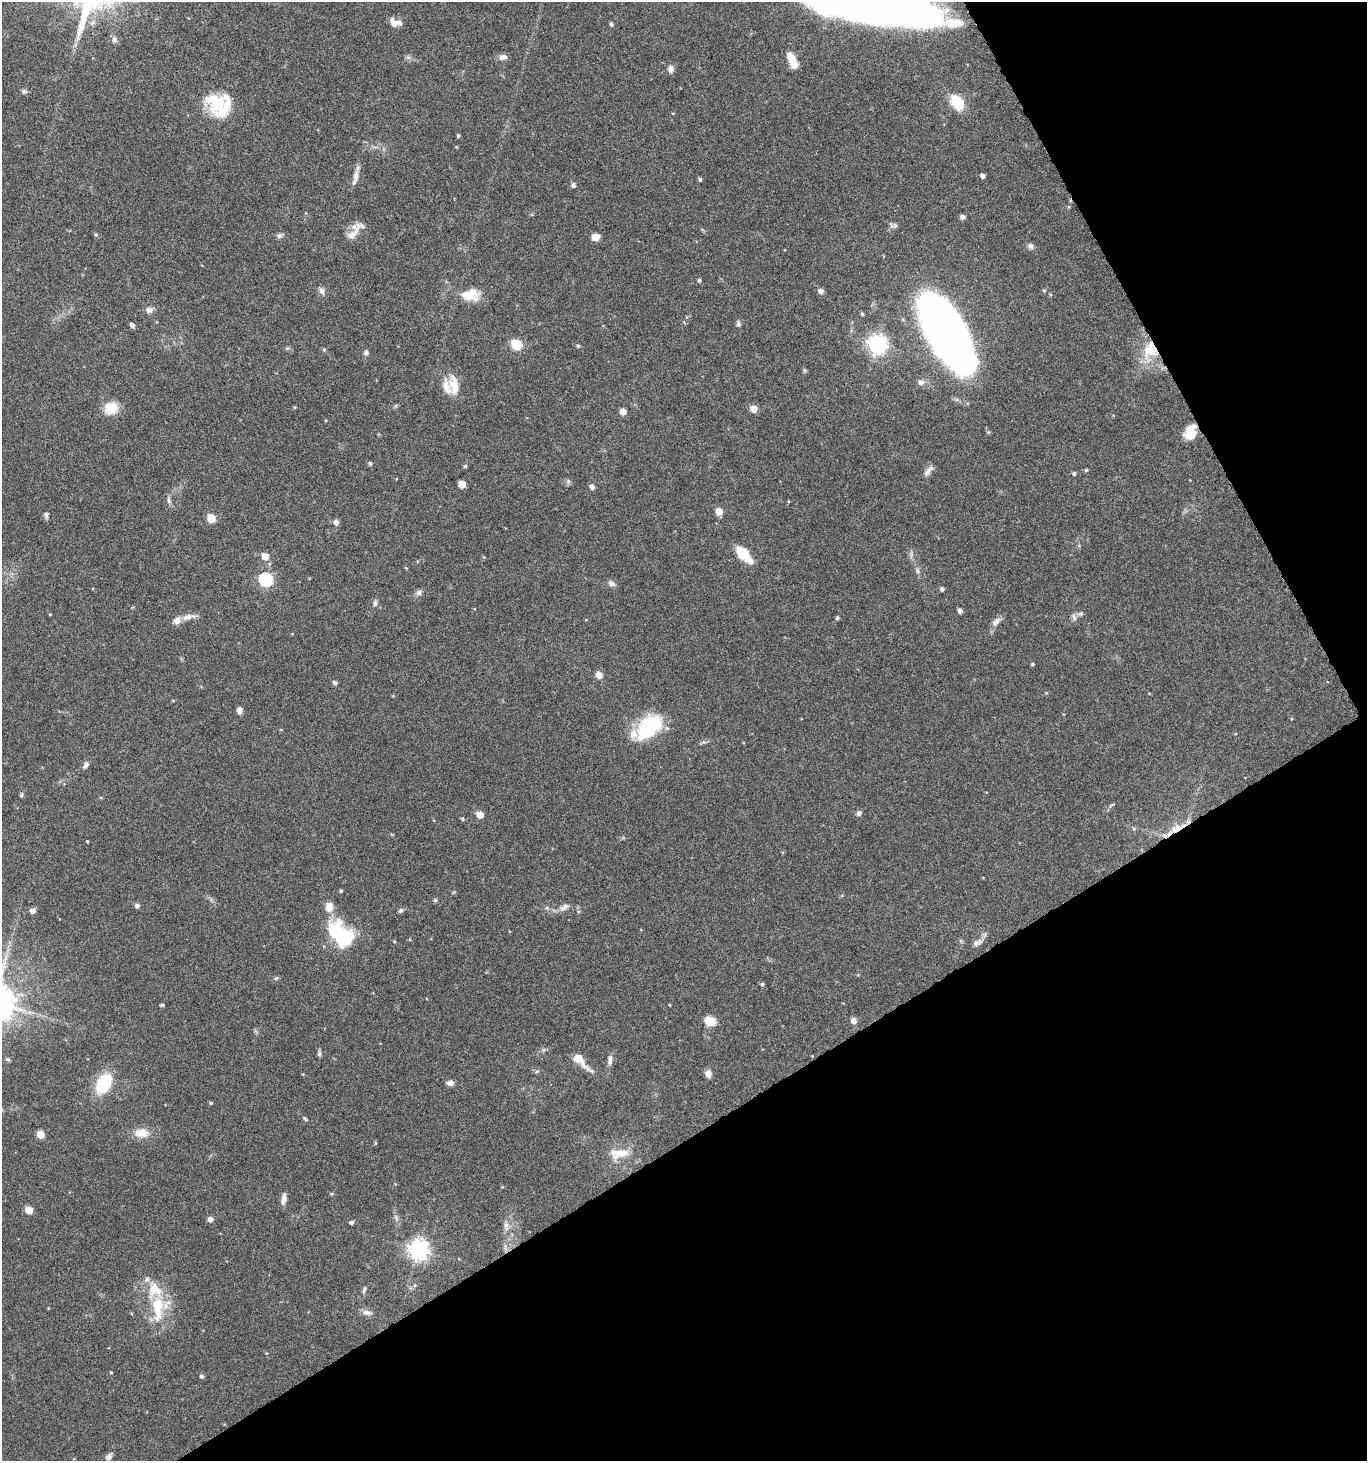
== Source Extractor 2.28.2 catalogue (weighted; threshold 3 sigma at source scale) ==
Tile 12 of 4 x 4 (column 4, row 3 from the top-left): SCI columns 4272-5636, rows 1464-2922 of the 5751 x 5852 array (HDU 1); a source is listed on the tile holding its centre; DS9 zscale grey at full resolution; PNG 1369 x 1463 px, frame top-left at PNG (2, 2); no overlay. Shown black and unused: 30% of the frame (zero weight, under 5 of 10 exposures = <1% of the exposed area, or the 3 px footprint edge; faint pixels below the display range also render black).
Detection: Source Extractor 2.28.2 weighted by HDU 2 'WHT'; one run over the whole footprint, this tile lists its part. Background 0.0317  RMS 0.0015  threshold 0.00604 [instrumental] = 3 sigma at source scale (4.09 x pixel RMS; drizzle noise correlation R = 1.36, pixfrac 0.8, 0.0396/0.0396 arcsec/px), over >= 5 px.
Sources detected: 133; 2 inside a brighter object's white glare — not listed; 6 inside a brighter listed object's ellipse — not listed separately; the other 125 listed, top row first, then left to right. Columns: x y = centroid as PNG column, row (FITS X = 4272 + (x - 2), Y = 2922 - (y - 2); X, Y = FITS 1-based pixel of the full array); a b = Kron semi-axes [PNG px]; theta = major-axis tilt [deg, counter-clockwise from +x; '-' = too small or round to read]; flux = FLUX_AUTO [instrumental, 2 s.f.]
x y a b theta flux
870 8 77 31 -6 75
395 23 12 8 -13 1.3
611 24 5 4 - 0.27
114 40 8 7 - 0.44
408 57 7 4 -18 0.3
503 57 10 7 4 0.67
791 58 15 9 -63 2.1
671 69 9 7 88 0.6
24 91 8 6 7 0.33
216 102 30 29 - 5.8
957 103 19 12 -58 3.7
458 135 4 4 - 0.22
356 176 14 7 83 0.96
983 176 4 4 - 0.55
700 179 4 4 - 0.21
573 185 5 5 - 0.4
963 217 5 5 - 0.56
355 231 28 9 50 1.5
96 234 5 4 - 0.2
279 235 7 7 - 0.35
595 237 6 6 - 1.5
1030 246 8 7 - 0.48
699 280 4 4 - 0.23
321 291 10 7 -57 0.55
821 291 5 5 - 0.79
470 295 25 15 -1 2.7
149 310 9 7 7 0.69
862 314 5 4 - 0.19
738 323 9 5 88 0.35
132 325 4 4 - 0.6
947 332 65 27 -61 140
516 344 6 5 - 8.3
877 344 7 7 - 67
578 346 5 4 - 0.17
1148 349 27 21 -29 4.4
324 350 5 5 - 0.17
366 353 7 6 - 0.35
804 370 6 4 85 0.2
921 382 10 7 -2 0.57
454 385 28 13 -79 2.3
111 408 16 14 14 2.5
754 409 5 5 - 1.9
623 411 5 5 - 1.5
1190 433 16 12 73 2.3
370 463 4 4 - 0.27
465 466 5 4 - 0.19
1086 470 5 4 - 0.18
928 471 18 6 50 0.69
1074 473 4 4 - 0.28
568 481 7 4 -72 0.23
462 484 5 5 - 2.4
592 487 5 4 - 0.72
169 499 12 4 -90 0.39
719 511 6 6 - 1.3
46 515 8 5 -88 0.35
211 518 5 5 - 4.3
336 522 7 6 - 0.51
744 554 19 8 -47 4
265 556 5 5 - 2
918 571 7 4 -88 0.29
266 580 6 6 - 20
611 584 9 7 -13 0.54
942 589 5 4 - 0.35
419 593 8 7 - 0.47
375 603 9 5 75 0.35
960 611 5 4 - 0.53
50 614 3 2 - 0.099
1081 614 8 5 49 0.32
188 617 20 7 11 1.1
1074 617 11 6 -77 0.46
837 618 4 4 - 0.23
996 622 16 7 47 0.83
1032 664 4 3 - 0.17
599 675 7 6 - 1.1
335 683 5 4 - 0.43
239 710 7 5 84 0.73
648 727 31 17 40 11
86 765 10 6 64 0.49
21 795 6 4 60 0.21
859 813 6 5 - 0.45
480 815 5 5 - 1.9
462 819 5 3 - 0.14
1176 829 18 10 28 2.1
87 841 3 3 - 0.12
341 891 4 4 - 0.18
435 900 6 5 - 0.22
137 905 7 6 - 0.37
329 907 11 8 78 1.5
564 907 15 7 30 0.78
547 908 6 4 -17 0.23
401 910 7 6 - 0.28
33 911 5 5 - 0.86
335 931 18 14 83 6.9
977 943 15 7 25 0.68
276 978 6 5 - 0.22
762 984 5 4 - 0.23
162 1005 5 3 - 0.19
710 1021 6 5 - 7
853 1021 7 7 - 0.64
319 1054 7 6 - 0.31
580 1060 27 8 -46 2.2
610 1060 13 6 84 0.66
537 1071 6 4 20 0.19
303 1074 4 3 - 0.1
708 1074 8 7 - 0.75
103 1083 27 16 62 5.2
450 1083 8 6 4 0.57
211 1103 5 4 - 0.17
305 1119 8 4 -54 0.19
141 1133 20 12 -4 1.8
40 1134 5 5 - 3.4
375 1143 5 3 - 0.15
619 1153 29 13 6 2.6
284 1199 13 6 81 0.83
29 1210 5 5 - 3.2
210 1219 5 5 - 0.84
351 1222 5 4 - 0.32
506 1226 15 6 -84 0.78
418 1249 7 7 - 78
364 1290 9 5 69 0.31
158 1304 38 17 85 5.9
367 1312 14 7 -10 0.65
111 1372 3 2 - 0.12
202 1376 4 4 - 0.31
109 1457 10 7 57 0.5
Overlapping masked pixels (flux is a lower limit): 2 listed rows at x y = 1148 349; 1176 829
Isophote crosses this tile's border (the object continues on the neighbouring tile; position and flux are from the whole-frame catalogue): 1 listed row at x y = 870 8